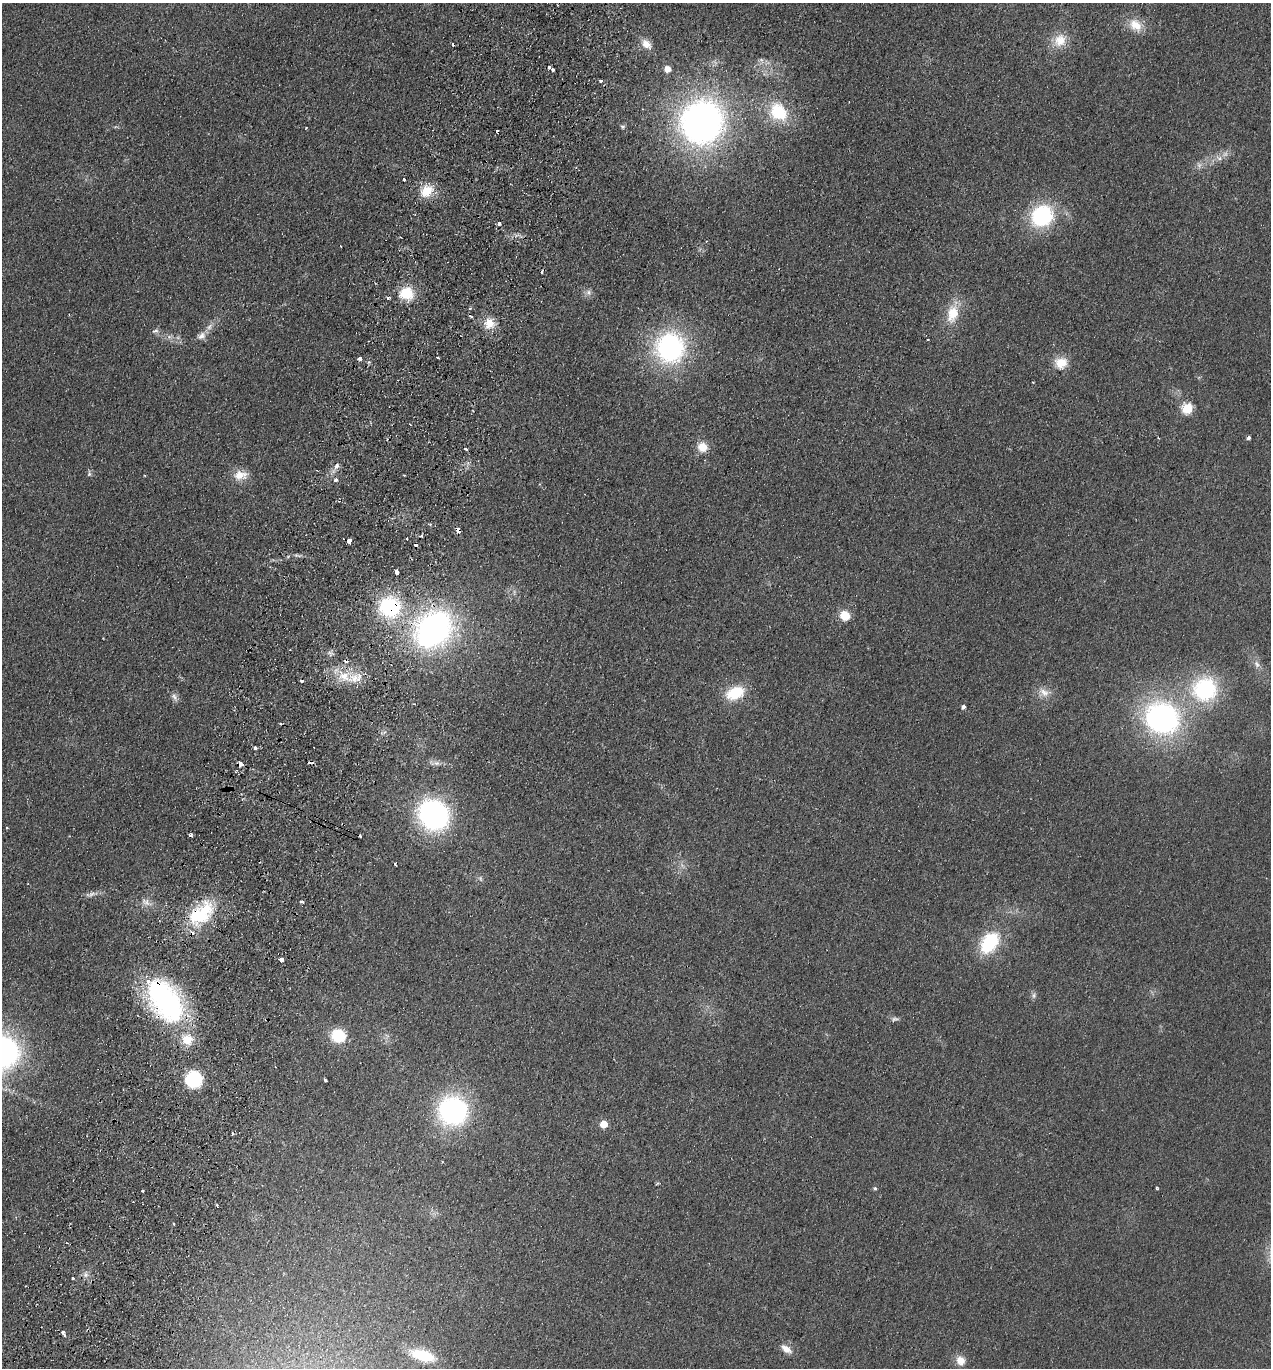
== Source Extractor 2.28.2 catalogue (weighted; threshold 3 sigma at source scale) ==
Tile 7 of 4 x 4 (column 3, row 2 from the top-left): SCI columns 2728-3996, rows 2757-4122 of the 5585 x 5513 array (HDU 1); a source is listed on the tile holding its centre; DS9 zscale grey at full resolution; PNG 1273 x 1370 px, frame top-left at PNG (2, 3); no overlay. Shown black and unused: <1% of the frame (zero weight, under 2 of 3 exposures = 3% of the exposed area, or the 3 px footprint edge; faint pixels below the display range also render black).
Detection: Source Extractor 2.28.2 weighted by HDU 2 'WHT'; one run over the whole footprint, this tile lists its part. Background 0.0489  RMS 0.0093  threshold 0.0417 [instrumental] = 3 sigma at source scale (4.5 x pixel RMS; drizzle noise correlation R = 1.50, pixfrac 1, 0.05/0.05 arcsec/px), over >= 5 px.
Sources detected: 107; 3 too faint to see at this stretch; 16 cosmic-ray / hot-pixel residue — not listed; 2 inside a brighter listed object's ellipse — not listed separately; the other 86 listed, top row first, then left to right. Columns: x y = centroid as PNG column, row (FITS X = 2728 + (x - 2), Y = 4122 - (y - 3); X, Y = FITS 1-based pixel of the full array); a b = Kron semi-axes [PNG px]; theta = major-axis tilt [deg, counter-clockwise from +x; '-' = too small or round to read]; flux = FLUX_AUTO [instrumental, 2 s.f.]
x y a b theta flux
1135 25 20 15 -42 16
1060 40 20 17 50 18
646 44 15 10 -42 9.6
761 60 9 6 -56 3.1
549 67 3 3 - 7.4
668 69 5 5 - 11
553 70 3 3 - 3.2
601 81 3 3 - 3.2
778 112 27 22 -47 43
702 122 34 32 50 460
622 127 7 5 -1 1.6
1219 158 11 7 -38 4.4
404 179 3 3 - 4.9
426 191 16 13 40 19
1042 216 24 21 42 81
499 224 4 4 - 2.7
341 246 2 2 - 0.96
588 292 9 8 - 3.8
406 293 16 14 3 25
387 297 3 3 - 5.2
470 309 4 3 - 0.99
953 313 26 15 76 24
489 323 13 13 - 13
209 326 10 7 51 4.6
155 331 9 6 15 2.7
201 336 12 9 31 5.9
928 340 3 2 - 0.9
670 348 22 21 - 200
359 358 4 3 - 5
438 358 3 3 - 2.8
1061 363 16 15 - 15
1033 382 3 2 - 1.2
1187 408 6 6 - 60
1249 438 4 3 - 2.2
702 447 12 11 - 13
465 449 3 3 - 2.9
337 466 7 5 60 4.1
89 474 8 5 90 2.2
241 475 20 13 8 12
404 475 3 2 - 0.77
336 480 4 4 - 4.2
458 530 4 4 - 10
406 539 3 2 - 1.3
349 541 4 4 - 29
396 572 4 3 - 9
390 607 21 18 -10 87
845 615 10 9 - 16
434 629 31 23 49 320
1257 664 11 7 -69 4.9
354 678 19 15 14 18
1205 689 32 30 36 93
1044 692 16 10 -32 8.9
735 693 22 14 22 30
174 697 12 6 -62 4
963 707 4 4 - 2.9
1162 718 32 29 -24 230
255 748 3 3 - 9.6
240 763 4 3 - 70
436 763 10 6 -9 4
434 815 21 18 -44 260
7 828 3 2 - 1
91 894 17 6 12 4.7
146 902 18 8 -25 7.5
302 902 3 3 - 4.9
201 913 39 22 36 58
989 943 23 15 54 59
281 960 4 3 - 9.1
1033 995 8 7 - 2.6
165 1000 42 24 -54 240
895 1019 12 5 16 2.6
338 1036 15 14 - 29
187 1039 15 15 - 18
194 1079 10 9 - 110
325 1080 4 3 - 3.4
453 1111 23 22 - 180
604 1124 5 5 - 21
875 1188 5 4 - 1.7
1157 1188 4 3 - 1.2
142 1191 3 3 - 1.5
174 1224 3 3 - 1.7
85 1274 10 7 66 4.3
73 1278 3 3 - 2.5
63 1333 7 3 -61 5.5
786 1349 14 7 -35 7.8
423 1355 29 12 -17 35
961 1361 13 11 -57 9
Overlapping masked pixels (flux is a lower limit): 6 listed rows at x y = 458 530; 349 541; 390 607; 240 763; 201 913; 165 1000